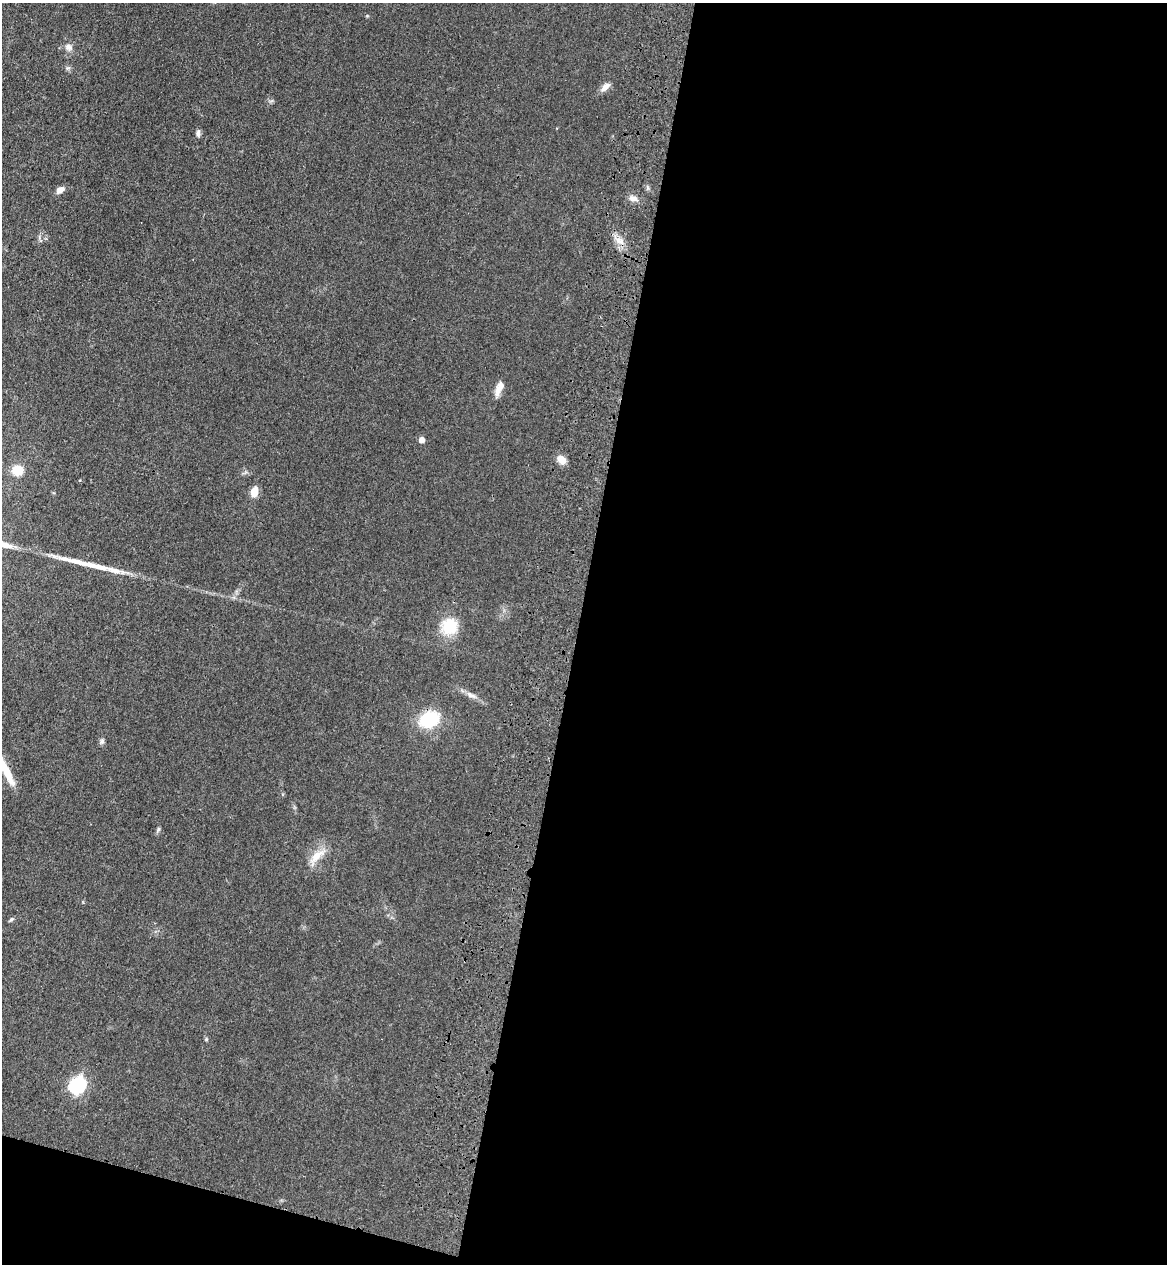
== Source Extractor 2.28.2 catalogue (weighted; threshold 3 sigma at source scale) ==
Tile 16 of 4 x 4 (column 4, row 4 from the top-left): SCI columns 3735-4899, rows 38-1299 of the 5260 x 5122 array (HDU 1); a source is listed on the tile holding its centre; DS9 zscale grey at full resolution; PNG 1169 x 1266 px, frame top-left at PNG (2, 3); no overlay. Shown black and unused: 53% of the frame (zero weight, under 3 of 4 exposures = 6% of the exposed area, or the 3 px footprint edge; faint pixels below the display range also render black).
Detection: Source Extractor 2.28.2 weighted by HDU 2 'WHT'; one run over the whole footprint, this tile lists its part. Background 0.0581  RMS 0.007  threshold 0.0313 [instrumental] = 3 sigma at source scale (4.5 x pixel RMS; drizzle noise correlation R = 1.50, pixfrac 1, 0.05/0.05 arcsec/px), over >= 5 px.
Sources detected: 23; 1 long thin detection or spike segment (spike, bleed or trail) — not listed; the other 22 listed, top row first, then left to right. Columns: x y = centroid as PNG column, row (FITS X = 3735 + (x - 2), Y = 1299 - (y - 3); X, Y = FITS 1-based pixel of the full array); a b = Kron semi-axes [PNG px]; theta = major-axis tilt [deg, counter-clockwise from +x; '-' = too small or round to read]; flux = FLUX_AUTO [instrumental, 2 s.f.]
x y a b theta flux
68 47 11 9 -35 3.6
68 68 7 4 18 1.2
605 87 14 7 45 4.1
198 133 9 5 -85 2
60 190 10 6 34 3.8
633 198 12 8 -8 3.7
620 241 16 7 -35 5.2
499 388 21 8 67 5.9
422 440 5 5 - 5.1
562 460 10 8 -43 6.7
17 470 7 6 - 19
254 492 8 6 79 10
449 626 16 16 - 23
471 695 17 6 -29 4.3
429 719 15 11 22 45
102 741 7 6 - 1.7
6 771 43 8 -63 15
158 829 8 4 63 1.3
317 856 26 10 44 11
11 919 6 4 48 1.2
206 1039 5 5 - 0.89
78 1085 9 7 39 160
Isophote crosses this tile's border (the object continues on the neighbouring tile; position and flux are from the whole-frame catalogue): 1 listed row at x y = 6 771